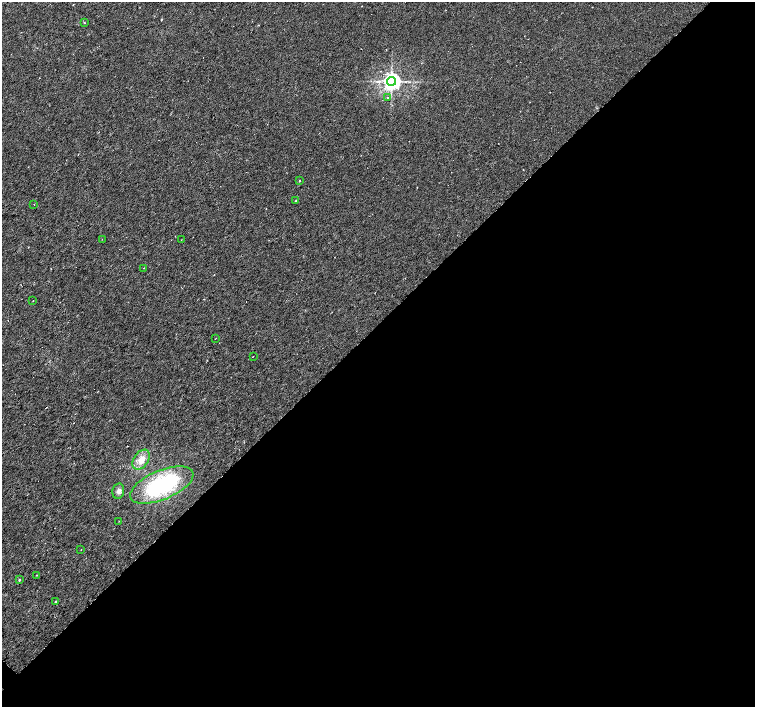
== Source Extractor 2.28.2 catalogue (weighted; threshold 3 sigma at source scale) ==
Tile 12 of 4 x 4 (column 4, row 3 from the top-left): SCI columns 4517-6021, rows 1567-2975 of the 6024 x 6017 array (HDU 1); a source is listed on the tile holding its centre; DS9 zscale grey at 2 x 2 block average (1 PNG px = mean of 2 x 2 image px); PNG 757 x 709 px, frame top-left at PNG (2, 2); each listed source drawn as its Kron ellipse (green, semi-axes under 4 px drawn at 4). Shown black and unused: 54% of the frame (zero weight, under 3 of 6 exposures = <1% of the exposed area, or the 3 px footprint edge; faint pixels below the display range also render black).
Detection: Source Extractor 2.28.2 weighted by HDU 2 'WHT'; one run over the whole footprint, this tile lists its part. Background 0.0116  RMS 0.0035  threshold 0.0144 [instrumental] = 3 sigma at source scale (4.09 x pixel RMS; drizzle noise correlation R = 1.36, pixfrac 0.8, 0.0396/0.0396 arcsec/px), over >= 5 px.
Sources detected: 20; all 20 listed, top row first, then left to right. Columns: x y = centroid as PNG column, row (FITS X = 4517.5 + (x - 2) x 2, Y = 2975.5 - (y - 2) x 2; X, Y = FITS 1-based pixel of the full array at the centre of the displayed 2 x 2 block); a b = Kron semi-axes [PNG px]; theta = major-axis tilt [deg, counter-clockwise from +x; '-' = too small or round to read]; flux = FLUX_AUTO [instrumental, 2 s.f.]
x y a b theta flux
85 23 2 2 - 0.37
392 81 4 4 - 470
387 98 2 2 - 0.53
300 181 2 2 - 0.35
295 201 3 2 - 0.45
34 204 2 2 - 0.28
102 239 2 2 - 0.29
181 240 2 2 - 0.22
143 268 2 2 - 0.32
33 301 2 2 - 0.26
216 338 2 2 - 0.41
253 356 2 2 - 0.25
141 460 11 7 55 7.5
162 485 34 14 22 73
118 491 8 6 78 2.7
119 521 2 2 - 0.29
81 549 2 2 - 0.36
36 575 2 2 - 0.36
19 580 3 2 - 0.63
56 601 3 2 - 1
Diffuse or blended objects may show on this block-average render without a row.